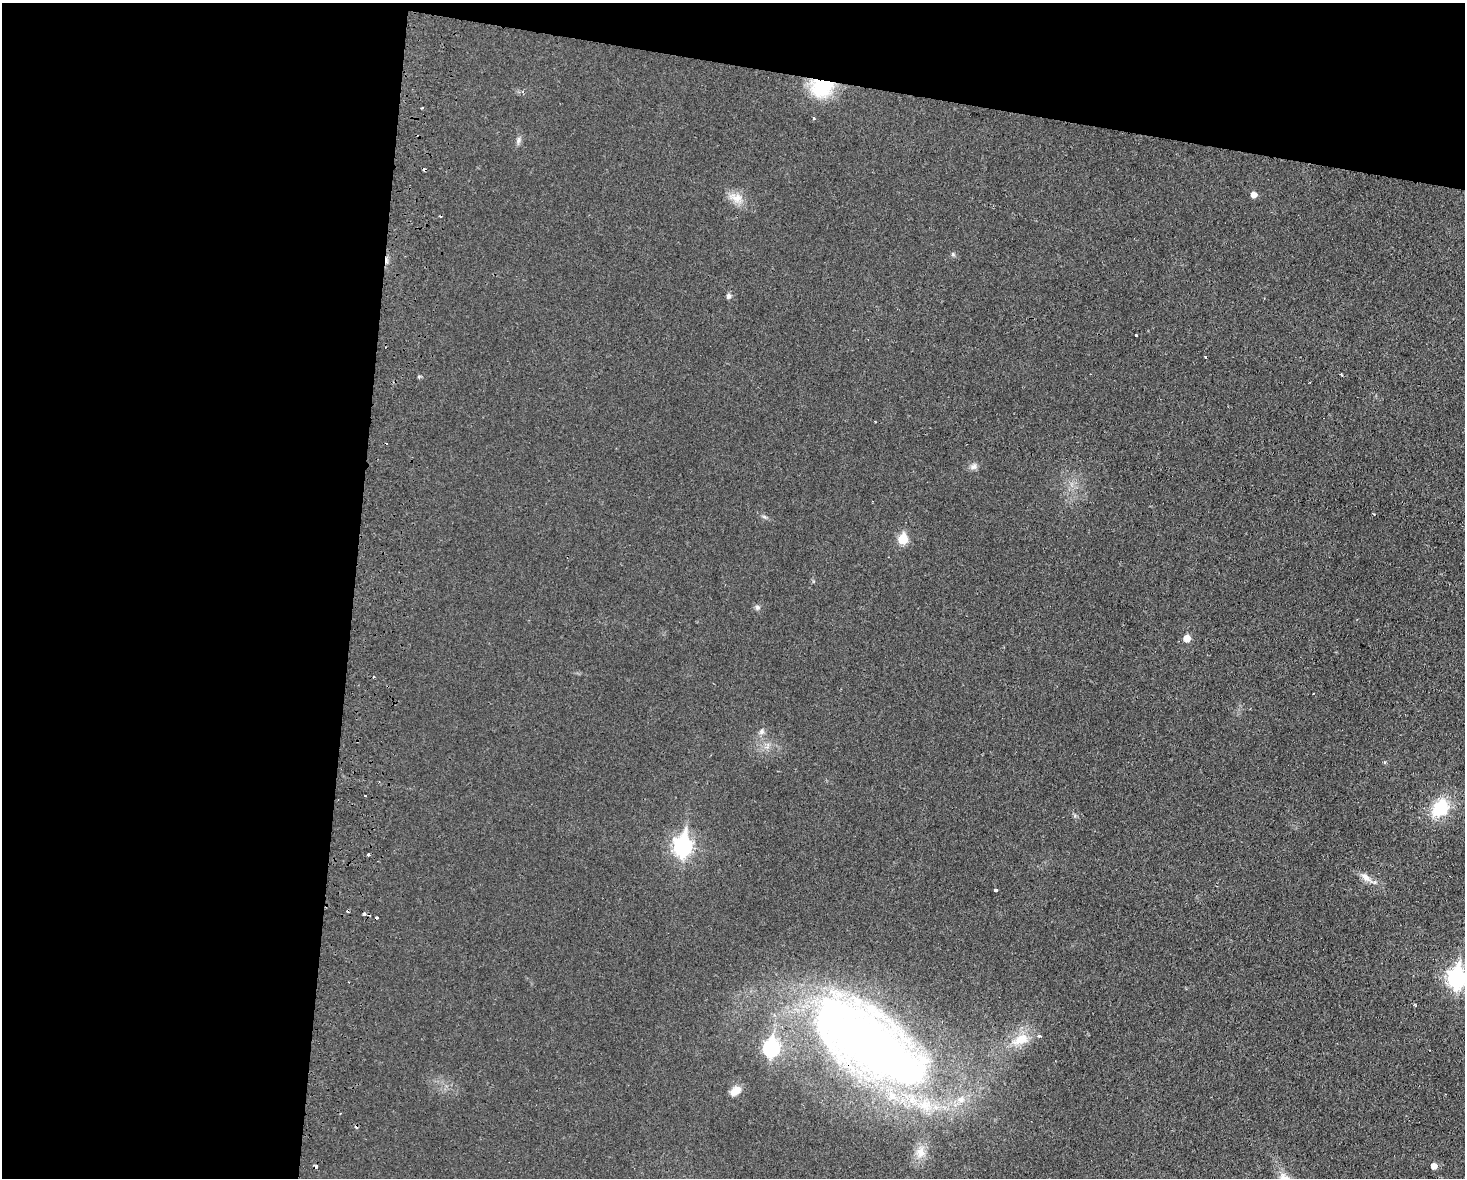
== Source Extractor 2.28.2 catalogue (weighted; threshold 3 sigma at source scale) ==
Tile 1 of 3 x 4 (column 1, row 1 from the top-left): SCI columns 172-1634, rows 3540-4715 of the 4845 x 4726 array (HDU 1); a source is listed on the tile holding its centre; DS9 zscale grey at full resolution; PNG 1467 x 1180 px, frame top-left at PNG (2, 3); no overlay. Shown black and unused: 30% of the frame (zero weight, under 2 of 3 exposures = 3% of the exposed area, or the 3 px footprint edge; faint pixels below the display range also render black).
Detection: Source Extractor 2.28.2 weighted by HDU 2 'WHT'; one run over the whole footprint, this tile lists its part. Background 0.0351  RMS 0.0056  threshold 0.025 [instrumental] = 3 sigma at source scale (4.5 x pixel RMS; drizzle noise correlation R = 1.50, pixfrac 1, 0.05/0.05 arcsec/px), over >= 5 px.
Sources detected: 40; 8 cosmic-ray / hot-pixel residue — not listed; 2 inside a brighter listed object's ellipse — not listed separately; the other 30 listed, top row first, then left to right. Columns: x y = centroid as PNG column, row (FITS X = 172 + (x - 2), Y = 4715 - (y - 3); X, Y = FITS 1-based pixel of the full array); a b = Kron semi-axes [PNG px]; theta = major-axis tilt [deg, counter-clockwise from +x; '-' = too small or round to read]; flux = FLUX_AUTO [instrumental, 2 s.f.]
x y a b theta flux
822 87 26 22 2 29
814 118 3 2 - 1.2
518 140 9 6 80 1.7
1254 194 5 5 - 3.8
736 197 20 11 -13 6.7
953 255 6 4 -19 0.81
728 296 6 5 - 1.8
1136 335 3 3 - 1.4
1342 375 4 3 - 0.53
973 466 10 7 44 2.1
764 517 7 4 -2 0.94
903 539 6 6 - 19
757 607 7 6 - 1.4
1187 638 5 5 - 7.6
761 732 8 7 - 1.7
1384 762 4 4 - 0.71
365 796 3 3 - 0.89
1440 808 19 14 48 25
683 846 9 7 82 190
368 855 3 3 - 2.2
1366 878 19 8 -38 4.5
996 890 3 3 - 4.5
364 913 3 3 - 2
1457 978 9 7 85 210
1021 1039 26 14 26 13
868 1042 139 60 -34 480
771 1048 9 7 79 98
735 1091 13 8 34 5.5
920 1152 18 12 79 7.3
1434 1166 5 5 - 4.2
Overlapping masked pixels (flux is a lower limit): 2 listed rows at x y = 822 87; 868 1042
Isophote crosses this tile's border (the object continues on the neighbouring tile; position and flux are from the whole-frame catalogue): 1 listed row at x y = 1457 978